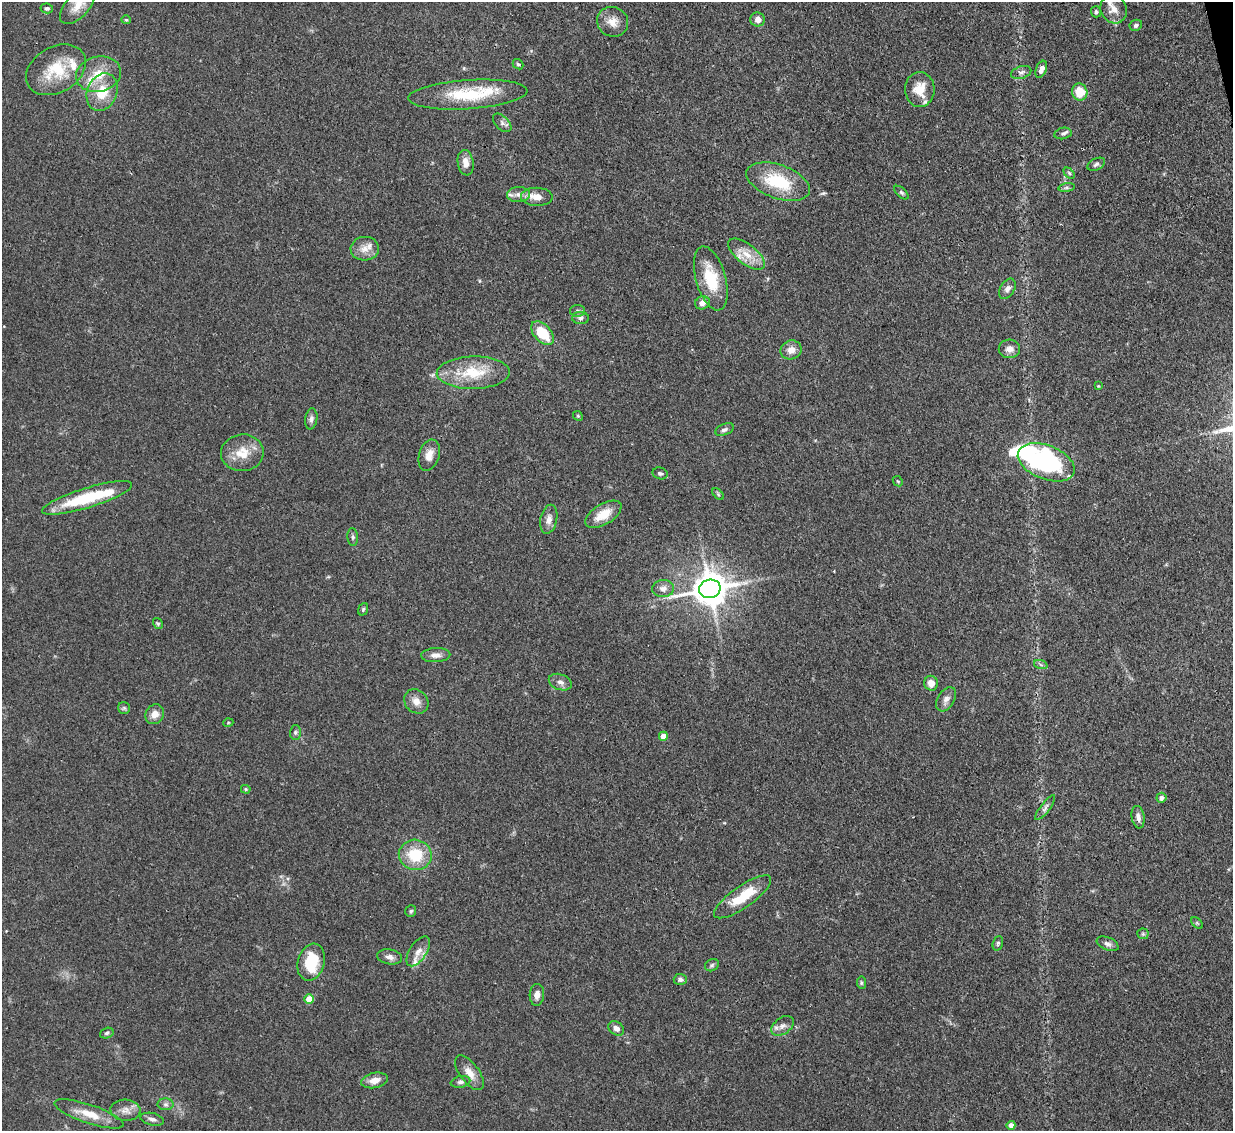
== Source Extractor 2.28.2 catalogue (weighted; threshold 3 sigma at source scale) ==
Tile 10 of 4 x 4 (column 2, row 3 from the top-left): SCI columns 1309-2539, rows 1347-2475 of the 5079 x 5065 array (HDU 1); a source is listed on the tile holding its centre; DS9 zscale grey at full resolution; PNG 1235 x 1133 px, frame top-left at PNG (2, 2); each listed source drawn as its Kron ellipse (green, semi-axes under 4 px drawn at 4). Shown black and unused: <1% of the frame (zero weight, under 3 of 4 exposures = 9% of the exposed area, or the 3 px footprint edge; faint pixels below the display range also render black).
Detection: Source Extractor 2.28.2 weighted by HDU 2 'WHT'; one run over the whole footprint, this tile lists its part. Background 0.125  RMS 0.0049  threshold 0.0222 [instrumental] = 3 sigma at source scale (4.5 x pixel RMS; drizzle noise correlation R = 1.50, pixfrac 1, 0.05/0.05 arcsec/px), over >= 5 px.
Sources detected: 104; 2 inside a brighter object's white glare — neither listed nor drawn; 5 inside a brighter listed object's ellipse — not listed separately; the other 97 listed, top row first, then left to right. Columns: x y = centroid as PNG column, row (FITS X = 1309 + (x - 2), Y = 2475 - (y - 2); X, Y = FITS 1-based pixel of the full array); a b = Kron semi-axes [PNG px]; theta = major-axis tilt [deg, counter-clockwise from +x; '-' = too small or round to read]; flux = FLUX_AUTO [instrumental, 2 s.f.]
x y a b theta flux
77 6 23 11 48 6.9
47 8 6 5 - 1.2
1114 9 15 13 -64 5.4
1096 12 5 5 - 1
758 19 7 7 - 3.1
126 20 5 4 - 0.52
613 22 16 14 -28 5.5
1136 25 6 5 - 1.4
518 64 6 4 -41 0.82
1041 69 9 5 68 3.4
56 70 32 23 30 20
1021 72 10 6 19 1.7
99 74 23 17 12 13
920 89 17 15 -87 10
102 92 19 15 68 13
1080 92 8 7 - 10
468 95 60 14 4 28
502 123 11 6 -46 1.8
1063 133 8 5 12 1.3
466 163 13 8 -80 4.4
1096 164 9 5 25 1.3
1069 173 6 4 -45 0.76
778 182 33 17 -19 25
1067 188 8 4 8 1
901 193 9 4 -41 0.97
518 194 11 7 2 3.1
537 197 16 9 -1 5.2
365 249 14 12 4 5.1
746 254 22 10 -38 7.7
711 278 33 15 -74 18
1007 289 11 7 58 2.3
702 303 7 6 - 3.2
577 311 7 6 - 1.3
580 318 8 6 1 1.5
542 333 14 8 -47 16
1009 349 10 9 - 3.1
791 350 10 9 - 4.2
473 373 36 16 1 20
1098 386 3 3 - 0.42
578 416 5 4 - 0.6
311 419 10 6 81 1.7
724 430 10 5 23 1.6
242 453 21 18 5 10
429 455 16 10 73 4.5
1046 462 30 17 -21 89
660 473 7 6 - 1.1
898 481 6 4 -44 0.6
718 494 7 4 -46 0.79
87 498 47 10 17 29
603 514 20 10 31 9.5
549 519 15 8 78 3.4
353 537 9 5 -85 1.2
663 588 11 8 3 3.1
710 589 11 9 11 1100
363 609 6 4 68 0.75
158 624 6 4 -58 0.72
436 655 14 7 3 3.1
1041 665 7 4 -20 0.94
560 682 12 7 -20 2.5
931 683 7 6 - 4.4
946 699 13 8 58 2.7
416 701 13 11 -46 4.2
124 708 6 6 - 1
155 714 10 9 - 4.2
228 723 5 3 - 0.47
295 732 7 5 88 1.1
663 736 4 4 - 6
246 789 5 4 - 0.65
1161 798 5 5 - 2
1045 808 15 4 53 1.6
1138 817 11 6 -81 2.3
415 855 16 15 - 18
743 897 34 11 35 16
411 911 6 5 - 0.93
1197 923 7 4 -45 0.68
1143 934 5 5 - 0.87
998 943 7 5 71 1
1108 944 11 6 -23 2
418 951 17 8 56 4.1
390 957 13 7 -10 2.6
311 962 19 13 74 20
712 965 7 5 29 1.1
680 979 6 5 - 1.4
861 983 6 4 -84 0.77
537 995 11 7 85 3
309 999 5 4 - 9.1
782 1026 12 8 36 2.9
616 1028 8 6 -38 2.5
107 1033 7 5 19 0.97
469 1073 20 9 -53 5.4
374 1080 13 7 11 4.7
460 1082 10 5 11 1.5
165 1104 8 6 0 1.4
125 1110 15 10 -4 4.2
89 1114 36 9 -18 9.9
152 1119 12 6 -13 2
1011 1125 4 4 - 3.4
Isophote crosses this tile's border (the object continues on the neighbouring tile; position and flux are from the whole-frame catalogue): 1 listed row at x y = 77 6